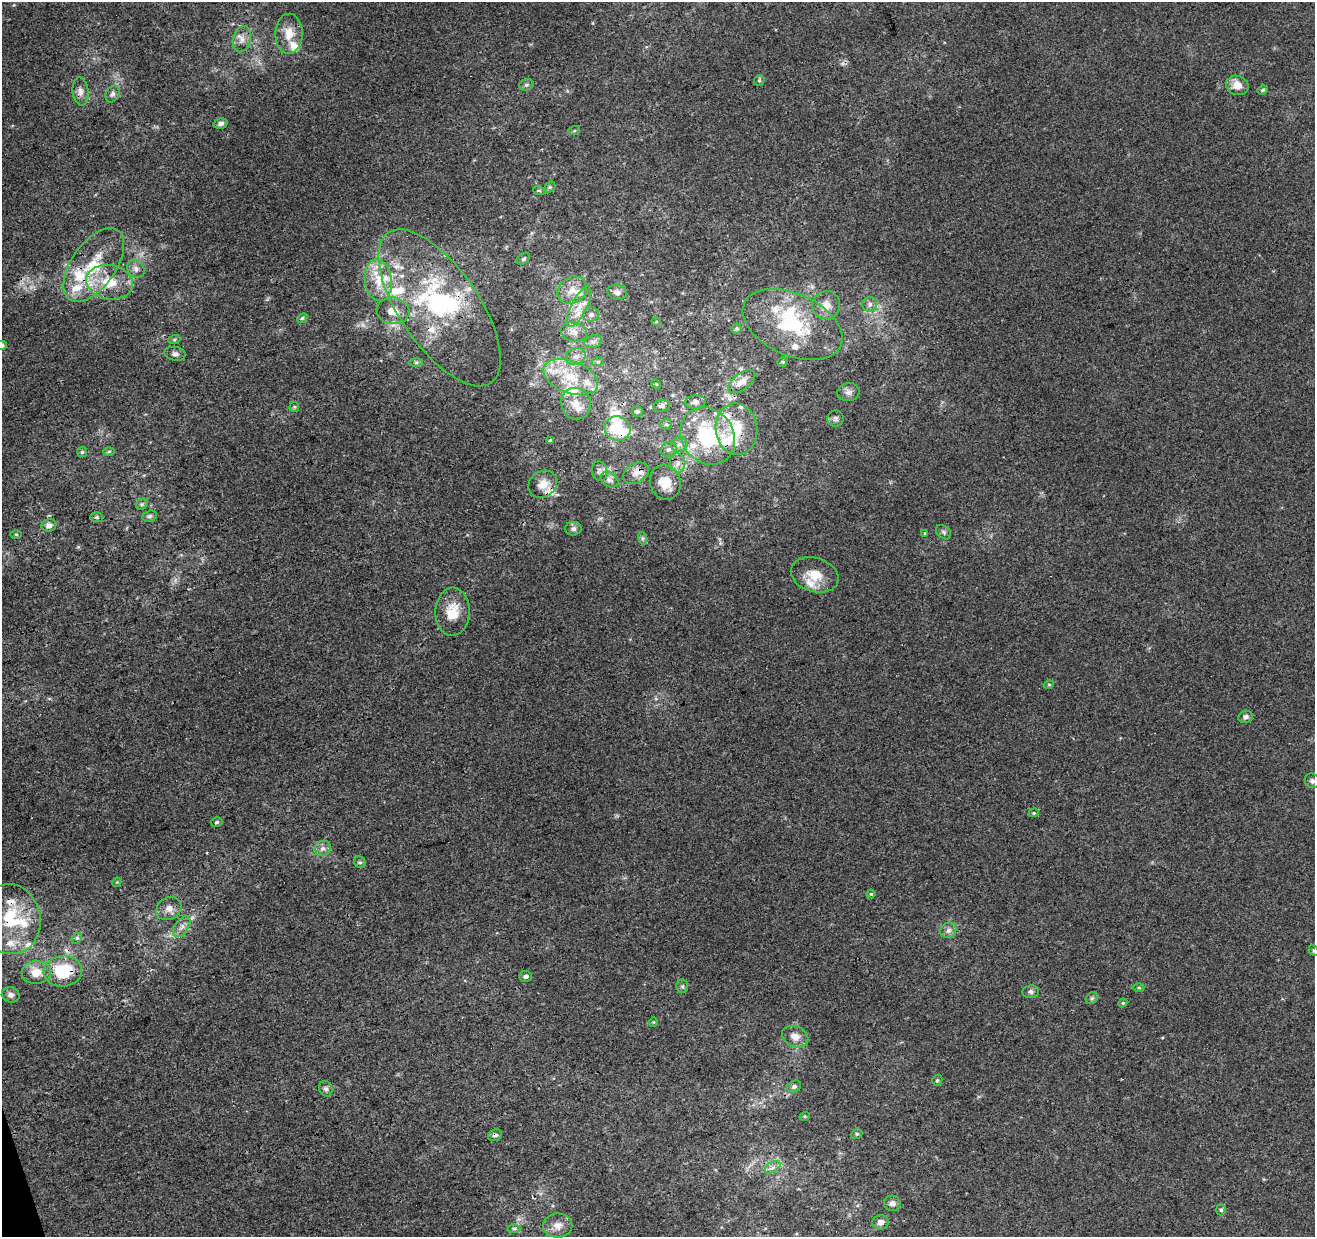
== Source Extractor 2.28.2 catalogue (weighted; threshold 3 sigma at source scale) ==
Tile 7 of 4 x 4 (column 3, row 2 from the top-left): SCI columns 2683-3995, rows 2596-3830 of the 5363 x 5139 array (HDU 1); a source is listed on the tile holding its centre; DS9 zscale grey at full resolution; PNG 1317 x 1239 px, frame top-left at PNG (2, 2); each listed source drawn as its Kron ellipse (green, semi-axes under 4 px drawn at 4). Shown black and unused: <1% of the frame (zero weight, under 3 of 4 exposures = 5% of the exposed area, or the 3 px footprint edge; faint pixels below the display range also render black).
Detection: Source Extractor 2.28.2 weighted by HDU 2 'WHT'; one run over the whole footprint, this tile lists its part. Background 0.00135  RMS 0.0036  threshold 0.0163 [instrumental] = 3 sigma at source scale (4.5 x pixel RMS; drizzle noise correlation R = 1.50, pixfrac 1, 0.0396/0.0396 arcsec/px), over >= 5 px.
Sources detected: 147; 1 too faint to see at this stretch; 3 inside a brighter object's white glare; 1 cosmic-ray / hot-pixel residue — neither listed nor drawn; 30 inside a brighter listed object's ellipse — not listed separately; the other 112 listed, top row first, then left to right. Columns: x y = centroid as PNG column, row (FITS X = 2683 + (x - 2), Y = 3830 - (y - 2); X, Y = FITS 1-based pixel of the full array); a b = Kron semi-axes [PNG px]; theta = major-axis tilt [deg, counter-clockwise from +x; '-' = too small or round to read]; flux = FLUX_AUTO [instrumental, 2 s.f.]
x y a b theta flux
289 34 20 13 89 6
242 39 13 8 76 2.7
759 80 5 5 - 0.54
526 85 7 5 16 0.75
1237 85 11 9 -19 4.2
1263 90 5 4 - 0.52
80 91 14 8 -84 2.2
113 94 9 6 64 1.3
220 123 7 5 14 1.2
574 131 6 4 19 0.45
550 187 6 4 44 0.53
539 191 6 3 -20 0.45
524 259 7 5 40 0.68
94 265 42 22 55 19
136 269 9 8 - 1.7
378 280 21 13 -83 8.5
110 282 23 17 -10 11
572 290 15 12 34 4.2
617 292 10 7 -14 1.6
870 304 7 7 - 1.5
826 305 14 14 - 3.6
579 307 22 8 63 4.6
440 308 91 39 -55 59
393 311 16 13 -7 5.7
591 315 8 7 - 1.3
302 318 5 4 - 0.46
656 322 4 3 - 0.3
792 324 53 31 -24 29
736 329 5 5 - 0.67
574 332 13 9 -13 3
174 340 6 4 18 0.49
593 342 9 6 17 1.4
2 345 5 4 - 1.1
175 354 11 7 -12 1.3
576 356 10 8 22 2.2
598 361 6 4 19 0.55
416 362 7 4 0 0.69
783 362 5 4 - 0.48
571 377 28 16 -21 14
742 382 16 8 38 3.2
656 384 5 4 - 0.4
848 392 11 9 13 1.5
695 402 10 6 6 1.8
576 403 16 15 - 5
661 406 8 6 10 1.1
294 407 5 5 - 0.47
637 412 5 5 - 0.79
835 418 8 8 - 1.1
666 425 6 5 - 0.65
618 428 13 12 - 14
736 429 26 21 -82 12
708 436 30 26 -54 29
550 440 4 3 - 0.42
679 444 8 7 - 1.6
669 449 8 7 - 1.3
109 451 6 4 1 0.53
82 452 5 5 - 0.59
678 463 9 7 -82 2.1
600 471 10 7 -82 1.3
636 473 14 9 28 2.7
610 480 9 7 -35 1.3
665 482 17 15 -69 6.2
543 484 15 12 34 4.7
142 504 6 5 - 0.63
150 516 7 5 16 0.79
96 517 6 5 - 0.67
49 525 7 6 - 1.8
573 529 8 7 - 1.2
944 532 9 6 -41 0.88
925 533 4 3 - 0.31
16 534 6 3 0 0.39
642 538 6 4 -71 0.62
815 575 24 17 -17 7.2
452 612 24 17 88 8.3
1049 685 5 3 - 0.38
1245 717 7 6 - 1.3
1312 781 8 7 - 1.3
1034 813 5 4 - 0.53
217 822 6 4 17 0.71
323 848 8 7 - 1.6
360 862 6 5 - 0.67
117 882 5 3 - 0.34
871 894 4 4 - 0.41
169 909 13 11 33 2.9
10 919 35 30 -81 20
182 927 12 6 57 2.1
948 930 8 7 - 1.6
77 938 6 4 46 0.6
1314 951 6 4 -46 0.49
63 971 19 15 6 16
36 973 15 11 5 5.2
526 976 6 5 - 1
682 986 7 6 - 0.71
1139 987 5 3 - 0.44
1031 992 8 6 8 1.2
11 995 9 7 -18 1.3
1092 998 7 5 46 0.68
1123 1003 4 4 - 0.42
653 1022 4 3 - 0.27
795 1037 13 10 -26 3.2
937 1080 6 4 43 0.49
794 1086 7 5 24 0.98
326 1089 8 6 -64 1
805 1116 5 3 - 0.38
857 1134 6 5 - 0.55
495 1135 7 5 21 0.93
773 1167 9 5 30 1.3
892 1203 8 8 - 1.6
1221 1210 5 4 - 0.61
881 1222 8 7 - 1.9
558 1225 14 12 2 3.4
514 1228 6 4 0 0.61
Overlapping masked pixels (flux is a lower limit): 8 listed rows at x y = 579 307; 440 308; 618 428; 736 429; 708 436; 10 919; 63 971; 495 1135
Isophote crosses this tile's border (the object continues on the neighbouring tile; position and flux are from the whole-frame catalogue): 2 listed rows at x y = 2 345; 1314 951